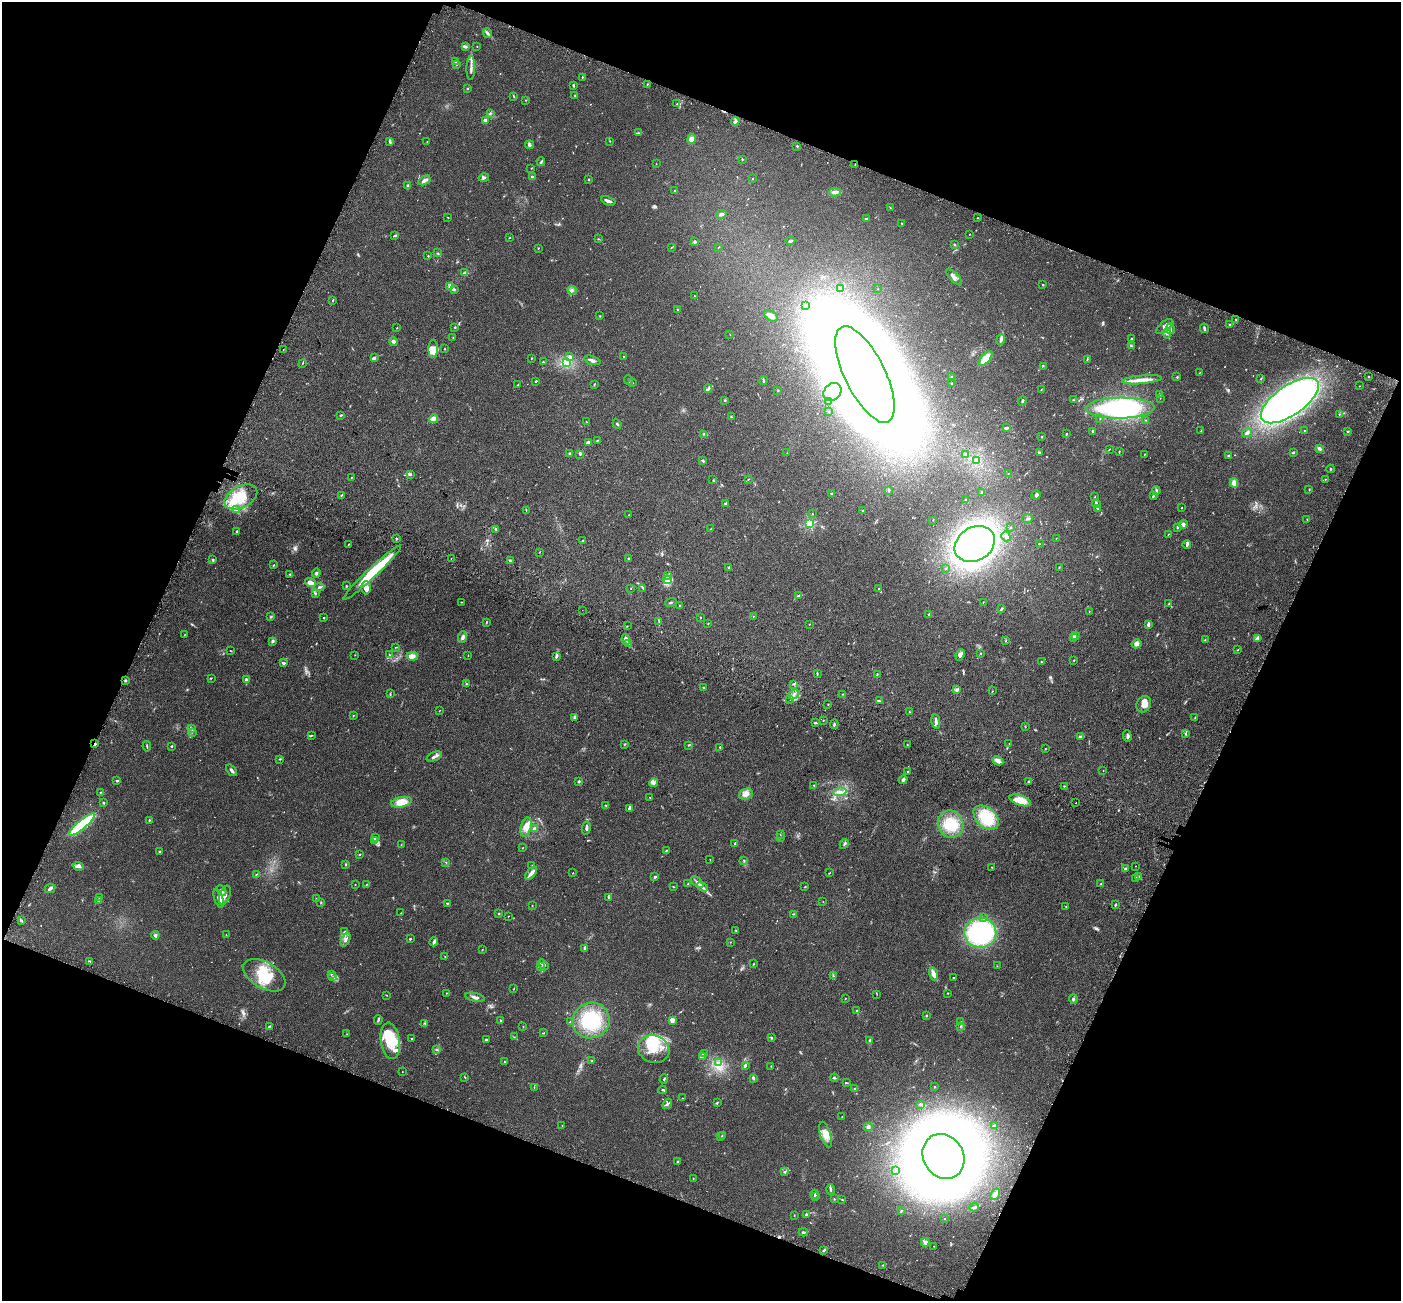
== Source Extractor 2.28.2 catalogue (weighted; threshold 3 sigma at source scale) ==
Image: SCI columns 100-5692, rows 390-5583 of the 5784 x 5909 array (HDU 1 of 3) = the unmasked area's bounding box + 8 px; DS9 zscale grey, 4 x 4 block average (1 PNG px = mean of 4 x 4 image px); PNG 1403 x 1303 px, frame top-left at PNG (2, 2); each listed source drawn as its Kron ellipse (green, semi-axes under 4 px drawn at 4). Shown black and unused: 42% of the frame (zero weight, under 3 of 5 exposures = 6% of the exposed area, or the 3 px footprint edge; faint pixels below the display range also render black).
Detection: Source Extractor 2.28.2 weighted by HDU 2 'WHT'. Background 0.0306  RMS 0.0029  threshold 0.0129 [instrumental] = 3 sigma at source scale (4.5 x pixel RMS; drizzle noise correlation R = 1.50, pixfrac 1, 0.0396/0.0396 arcsec/px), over >= 5 px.
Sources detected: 672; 5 too faint to see at this stretch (4 x 4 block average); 12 inside a brighter object's white glare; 5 cosmic-ray / hot-pixel residue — neither listed nor drawn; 11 coinciding with a brighter row at this scale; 52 inside a brighter listed object's ellipse — not listed separately; of the other 587, all 500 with FLUX_AUTO >= 0.5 (the completeness limit of this list) listed and drawn (87 fainter detections not listed), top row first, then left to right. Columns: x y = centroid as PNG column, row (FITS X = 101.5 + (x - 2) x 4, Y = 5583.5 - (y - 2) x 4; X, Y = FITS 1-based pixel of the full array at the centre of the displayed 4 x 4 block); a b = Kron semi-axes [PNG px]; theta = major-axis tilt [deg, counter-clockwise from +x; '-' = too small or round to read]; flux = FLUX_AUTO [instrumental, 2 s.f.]
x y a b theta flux
488 33 5 2 - 3.2
477 46 2 2 - 0.96
465 47 3 2 - 3.8
455 62 2 2 - 1.1
456 64 2 2 - 1.5
471 68 12 2 88 6.1
582 77 2 2 - 1.1
647 84 2 2 - 1.3
573 85 4 2 - 2.2
467 88 2 2 - 0.9
575 95 2 2 - 1.1
514 96 4 2 - 1.4
525 100 2 2 - 0.79
677 104 2 2 - 0.56
490 113 4 2 - 2.1
485 121 2 2 - 27
735 121 4 2 - 6.4
639 133 3 2 - 1.6
691 139 5 4 - 8.4
390 141 4 2 - 3.3
610 141 2 2 - 0.76
427 142 2 2 - 0.76
530 145 4 3 - 3.5
797 146 3 2 - 1.2
742 159 2 2 - 1.1
541 162 4 2 - 2
656 164 2 2 - 0.5
855 165 2 2 - 0.84
531 168 2 2 - 0.51
532 176 3 3 - 2.4
484 178 5 3 - 2.7
589 179 2 2 - 3.8
752 179 2 2 - 0.96
425 180 6 3 31 6.1
408 186 4 2 - 2
674 191 2 2 - 1
835 192 6 3 -2 4.3
608 201 7 2 -21 5.4
890 207 2 2 - 0.65
721 214 5 2 - 4.4
448 217 2 2 - 0.62
978 218 2 2 - 0.68
866 219 3 2 - 1.7
902 223 2 2 - 0.55
970 234 2 2 - 0.63
394 236 3 2 - 1.4
509 238 2 2 - 0.82
598 239 2 2 - 1.1
790 241 5 2 - 2.5
695 242 4 3 - 2.3
955 244 3 2 - 1.2
672 247 2 2 - 0.86
718 247 2 2 - 0.52
538 248 2 2 - 0.84
437 253 3 2 - 0.74
428 256 2 2 - 0.87
465 273 4 2 - 7.9
954 277 10 2 -46 5
1043 285 3 2 - 1.2
450 286 3 2 - 1.9
840 288 2 2 - 0.7
454 289 3 2 - 1.7
878 289 2 2 - 0.55
572 290 4 2 - 2.8
695 296 2 2 - 0.61
333 300 3 2 - 1.1
805 305 3 2 - 1.1
677 309 2 2 - 0.73
600 316 2 2 - 0.86
771 316 7 4 -34 6.7
1236 320 2 2 - 0.69
1229 324 2 2 - 1.1
455 327 2 2 - 1
1165 327 10 5 40 9.7
397 328 2 2 - 0.84
1204 328 5 2 - 2.9
1170 329 5 3 - 4.7
1167 333 5 2 - 3
730 335 2 2 - 0.51
453 337 2 2 - 0.64
1131 339 2 2 - 1.4
1001 340 5 3 - 4.4
393 341 4 3 - 3.6
1131 346 3 2 - 2
433 349 9 4 89 9.7
444 349 2 2 - 0.69
283 350 2 2 - 0.53
570 357 4 3 - 4.1
623 357 2 2 - 0.56
374 358 2 2 - 5.1
531 358 3 2 - 0.73
985 358 9 3 48 27
1087 359 3 2 - 1.2
592 360 8 3 -18 5.1
543 362 2 2 - 1.6
303 363 4 2 - 1.1
566 363 3 3 - 4.3
1043 366 2 2 - 0.74
1199 373 2 2 - 0.56
865 374 53 20 -64 5700
951 376 3 2 - 1.2
1177 377 3 2 - 1.3
1369 377 2 2 - 2.4
1261 379 2 2 - 1
629 380 5 2 - 1.8
1142 380 20 3 5 14
536 381 2 2 - 1.8
763 381 4 2 - 1.6
632 383 3 2 - 1.1
594 384 4 2 - 0.99
952 384 2 2 - 9
518 385 2 2 - 1.2
1359 386 2 2 - 0.81
708 388 4 2 - 3.6
778 390 2 2 - 0.7
1041 390 2 2 - 0.68
832 392 10 8 45 18
1160 394 2 2 - 0.97
1160 398 2 2 - 0.54
725 400 2 2 - 2.2
1074 400 3 2 - 1.5
828 401 2 2 - 0.55
1022 401 4 2 - 2
1290 401 34 14 35 840
1120 408 35 10 1 210
829 412 2 2 - 0.99
1339 414 2 2 - 0.66
341 415 4 2 - 1.5
731 417 2 2 - 1.3
433 419 4 3 - 8.1
1100 419 2 2 - 0.74
1146 420 2 2 - 0.57
586 422 2 2 - 0.62
617 424 5 2 - 1.8
1007 428 3 2 - 2.2
1304 430 2 2 - 0.9
1093 431 3 2 - 2.6
1201 431 3 2 - 0.75
1348 431 2 2 - 1.3
1247 433 5 3 - 4.1
703 434 2 2 - 1.1
1066 434 2 2 - 1.3
1042 436 2 2 - 1.2
598 440 2 2 - 0.55
588 443 4 2 - 2.2
1319 448 4 3 - 3.8
1109 449 3 2 - 0.8
1119 451 2 2 - 0.57
1293 452 3 2 - 1.6
570 453 4 2 - 1.9
787 453 2 2 - 0.52
1039 453 4 2 - 2
580 454 3 3 - 1.8
1145 454 2 2 - 0.53
965 455 3 2 - 1.9
1228 456 3 2 - 1.8
703 460 4 2 - 1.9
976 461 2 2 - 3.4
1330 469 4 2 - 1.6
411 474 2 2 - 1.2
1008 474 2 2 - 1.2
351 477 2 2 - 0.75
749 479 2 2 - 0.54
1325 479 2 2 - 0.61
713 480 2 2 - 0.98
1234 483 4 4 - 11
1309 489 2 2 - 0.89
889 490 3 2 - 1.5
1156 491 4 2 - 2.4
981 492 2 2 - 1.1
831 494 3 2 - 1.5
342 495 3 2 - 0.85
1036 495 5 3 - 3.2
1153 496 3 2 - 1.9
241 497 18 10 28 42
1095 497 2 2 - 0.62
965 500 2 2 - 1.4
725 503 3 2 - 2
1096 504 4 2 - 2
1182 507 2 2 - 0.81
1097 509 4 2 - 1.4
237 510 3 2 - 1.6
526 510 3 2 - 0.98
863 511 2 2 - 0.63
812 514 2 2 - 0.96
629 515 2 2 - 0.51
1027 519 5 2 - 2.2
933 520 2 2 - 0.84
1307 520 2 2 - 0.59
809 524 2 2 - 190
1183 524 4 3 - 3.6
1010 527 2 2 - 0.81
1177 527 3 2 - 1.3
496 529 2 2 - 1.4
711 529 2 2 - 1.3
237 532 2 2 - 2.3
1168 534 2 2 - 0.72
1006 536 5 3 - 5.5
1056 538 2 2 - 0.55
396 539 2 2 - 1.4
583 540 3 2 - 1.1
348 544 2 2 - 1.2
975 544 21 16 32 730
1039 544 2 2 - 0.78
1187 545 4 2 - 3.4
539 552 2 2 - 0.83
451 558 2 2 - 0.68
628 558 3 2 - 1.9
213 560 3 2 - 2.3
510 561 3 2 - 1.9
273 565 2 2 - 1.2
1059 567 2 2 - 0.61
729 568 3 2 - 2.2
945 568 2 2 - 0.69
372 572 39 5 43 77
316 573 5 3 - 2.6
290 574 3 2 - 1.4
668 575 3 2 - 1.7
667 580 4 3 - 5.5
310 582 5 3 - 11
346 586 2 2 - 1.3
319 587 5 2 - 2.8
366 588 6 4 89 13
631 588 2 2 - 0.69
643 588 2 2 - 1
879 589 3 2 - 1.3
316 593 3 2 - 0.93
798 596 3 2 - 1.8
462 602 2 2 - 0.65
671 602 6 2 19 2.1
983 602 2 2 - 0.87
1168 604 2 2 - 0.72
679 605 2 2 - 0.62
1001 609 2 2 - 2.7
582 610 2 2 - 2.2
1089 611 2 2 - 0.65
929 615 4 2 - 1.5
753 616 2 2 - 0.63
271 617 3 2 - 1.7
324 617 2 2 - 0.9
701 617 2 2 - 0.68
659 621 2 2 - 0.67
486 622 3 2 - 1.1
708 623 2 2 - 0.73
809 624 2 2 - 0.69
1148 624 4 2 - 3
627 626 2 2 - 0.54
184 635 2 2 - 0.58
1075 636 4 2 - 1.7
462 637 6 4 82 4.3
1074 638 2 2 - 5.6
1258 638 2 2 - 1.2
626 640 5 3 - 6.5
1205 640 2 2 - 0.72
273 641 3 2 - 4.3
1006 641 2 2 - 0.75
628 644 3 2 - 1.3
1136 644 5 4 - 6.5
396 647 3 2 - 0.81
1238 650 2 2 - 1
230 651 2 2 - 0.73
980 653 2 2 - 0.82
355 655 2 2 - 0.75
389 655 2 2 - 0.76
468 655 2 2 - 0.52
960 655 6 3 66 5.9
412 656 6 3 2 5.3
556 657 3 3 - 2.2
1074 660 2 2 - 0.83
1041 662 3 2 - 0.71
283 663 4 2 - 3.1
817 673 3 2 - 1.5
877 675 3 2 - 1.6
211 678 4 2 - 0.85
125 680 2 2 - 6.5
246 680 4 2 - 3.2
466 684 2 2 - 1
794 684 3 2 - 1.6
703 687 2 2 - 1.3
956 690 2 2 - 0.94
992 691 2 2 - 0.76
390 694 4 2 - 1.3
794 694 5 2 - 3.6
842 694 2 2 - 0.92
790 699 2 2 - 2.4
879 701 3 2 - 1.8
828 704 2 2 - 0.79
1144 704 8 7 - 14
439 711 2 2 - 0.59
909 712 2 2 - 1.1
353 715 2 2 - 0.65
575 717 3 2 - 1.8
1195 717 3 2 - 0.89
823 721 2 2 - 0.58
936 722 7 3 -80 4.7
815 723 3 2 - 1.3
834 724 5 2 - 2.2
1025 727 2 2 - 0.69
191 728 2 2 - 0.55
192 732 2 2 - 0.65
1185 733 3 2 - 1.6
312 735 3 2 - 1.2
1127 736 6 2 -88 3.1
1081 737 4 2 - 1.9
1009 743 2 2 - 0.57
95 744 2 2 - 1.9
624 744 3 2 - 1.3
689 745 3 2 - 1.3
907 745 4 2 - 1.1
147 746 5 2 - 1.6
171 746 2 2 - 1.7
720 747 3 2 - 1.5
1045 749 2 2 - 1.2
434 756 8 3 22 4.9
280 759 3 2 - 1.1
998 761 6 3 -27 9
231 770 7 2 -51 4.1
1103 770 2 2 - 0.57
908 771 3 2 - 1.2
903 780 4 3 - 4.1
117 781 3 2 - 2.6
579 781 2 2 - 2.3
1029 782 3 2 - 1
653 783 4 3 - 3.3
814 786 3 2 - 1.4
1064 786 2 2 - 0.76
101 792 2 2 - 0.75
840 792 6 3 9 5.3
746 794 7 5 22 8.6
650 797 2 2 - 0.64
1020 800 11 5 -19 35
401 802 10 5 11 24
103 803 2 2 - 1.6
1076 803 2 2 - 2.6
605 805 3 2 - 1.1
629 808 4 2 - 4.8
986 818 15 10 -42 49
149 820 3 2 - 1.2
82 824 16 4 40 100
951 824 14 12 -67 38
526 827 9 5 76 11
586 828 6 2 78 3.8
534 829 3 3 - 5.8
780 834 2 2 - 0.53
780 837 3 2 - 1.5
375 838 3 2 - 1.8
375 841 3 3 - 3.2
735 843 3 2 - 1.8
844 844 5 2 - 2.1
401 845 2 2 - 0.74
522 848 2 2 - 0.57
666 851 3 2 - 1.1
159 852 2 2 - 1.2
360 854 2 2 - 1.2
710 860 2 2 - 0.83
744 860 3 2 - 1
446 863 2 2 - 0.63
346 864 2 2 - 1.9
532 865 2 2 - 0.52
79 866 6 4 -20 6
1135 866 2 2 - 0.5
992 867 2 2 - 0.83
1126 869 3 3 - 3.4
531 873 7 2 49 9.1
573 873 2 2 - 0.86
829 873 3 2 - 0.8
256 874 2 2 - 0.93
1139 876 3 2 - 1.3
655 877 3 2 - 2.3
1136 878 3 2 - 1.8
697 882 7 2 -40 3.3
1101 883 2 2 - 0.89
688 884 3 2 - 0.93
355 885 2 2 - 0.95
366 885 4 2 - 1.3
673 886 2 2 - 0.86
702 887 6 3 -38 4.3
805 887 2 2 - 1
50 888 5 3 - 3.7
221 890 6 2 -48 3.3
225 895 10 5 72 10
99 898 3 2 - 0.75
219 898 10 4 -72 9.4
316 898 2 2 - 0.83
608 898 3 2 - 1.2
99 901 3 2 - 1.1
823 901 2 2 - 0.81
321 903 3 2 - 1.3
447 903 3 2 - 1.1
1115 904 3 2 - 2.1
532 905 2 2 - 0.78
1066 907 2 2 - 0.9
401 913 2 2 - 0.55
499 913 2 2 - 1.1
794 914 2 2 - 0.82
508 916 2 2 - 0.55
984 918 2 2 - 1.1
21 920 3 2 - 2.1
736 931 2 2 - 0.65
344 932 3 3 - 2.7
980 933 16 15 - 210
155 935 4 3 - 2.7
226 935 2 2 - 0.77
410 939 2 2 - 1.8
346 940 7 3 64 5.1
434 942 4 2 - 7
730 942 2 2 - 0.55
584 949 4 2 - 1.3
482 950 2 2 - 0.74
445 957 2 2 - 0.58
90 961 3 2 - 1.5
753 964 2 2 - 0.93
543 965 6 3 -50 5.9
997 966 2 2 - 0.53
540 967 2 2 - 0.81
331 974 2 2 - 0.92
933 974 6 4 -73 9.1
264 975 23 13 -30 55
833 976 3 2 - 1.4
333 977 3 2 - 1.6
953 977 3 2 - 0.63
514 989 2 2 - 0.54
446 993 2 2 - 0.72
948 993 2 2 - 0.98
877 994 2 2 - 0.65
386 995 3 2 - 0.96
475 997 10 2 -12 5.7
845 998 2 2 - 0.57
1073 999 4 3 - 2.2
856 1011 3 2 - 1.4
926 1015 3 2 - 1
378 1020 5 2 - 2.4
591 1020 19 17 29 75
672 1020 2 2 - 42
501 1021 3 2 - 1.2
570 1021 2 2 - 0.54
961 1022 2 2 - 0.63
425 1023 3 2 - 1.1
269 1026 4 2 - 1.6
523 1026 2 2 - 0.59
961 1026 3 2 - 1.1
544 1033 2 2 - 0.87
347 1034 2 2 - 0.66
514 1037 2 2 - 0.53
411 1038 2 2 - 0.78
771 1038 2 2 - 2
486 1039 3 2 - 1.4
870 1040 4 2 - 2.3
390 1041 18 9 -82 42
654 1049 16 13 -20 36
437 1050 3 2 - 1.7
704 1054 2 2 - 1.1
702 1056 4 3 - 3
592 1061 2 2 - 1
504 1062 2 2 - 1.2
718 1063 3 2 - 1.6
745 1065 3 2 - 3.2
771 1066 2 2 - 1.6
402 1072 2 2 - 0.61
465 1077 2 2 - 0.71
753 1078 3 2 - 3.1
834 1078 4 2 - 1.9
664 1079 4 2 - 1.5
846 1083 4 2 - 1.5
534 1087 2 2 - 0.6
935 1087 2 2 - 1.9
855 1089 4 3 - 3
663 1090 4 2 - 2
682 1098 2 2 - 0.71
717 1102 3 2 - 1.6
667 1104 6 3 52 3.1
920 1104 2 2 - 2.8
842 1116 2 2 - 0.64
562 1125 2 2 - 0.6
994 1126 3 2 - 2.4
868 1127 4 3 - 3.8
723 1135 3 2 - 2.1
826 1135 13 5 -72 15
721 1137 2 2 - 0.74
943 1156 23 20 -57 1300
678 1162 3 2 - 3.1
896 1171 2 2 - 0.85
785 1172 3 2 - 1.4
693 1178 2 2 - 0.73
831 1190 5 2 - 2
814 1194 4 2 - 1.6
995 1194 6 3 65 6.8
816 1197 3 2 - 1.1
834 1199 2 2 - 1
842 1200 2 2 - 0.75
974 1207 5 2 - 2.2
901 1210 4 2 - 1.1
807 1215 2 2 - 16
794 1216 2 2 - 0.56
945 1219 2 2 - 1
803 1232 4 2 - 2.8
925 1242 4 3 - 6.2
934 1246 2 2 - 0.77
824 1250 4 2 - 2
883 1265 2 2 - 0.94
Overlapping masked pixels (flux is a lower limit): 2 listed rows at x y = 855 165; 95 744
Diffuse or blended objects may show on this block-average render without a row.